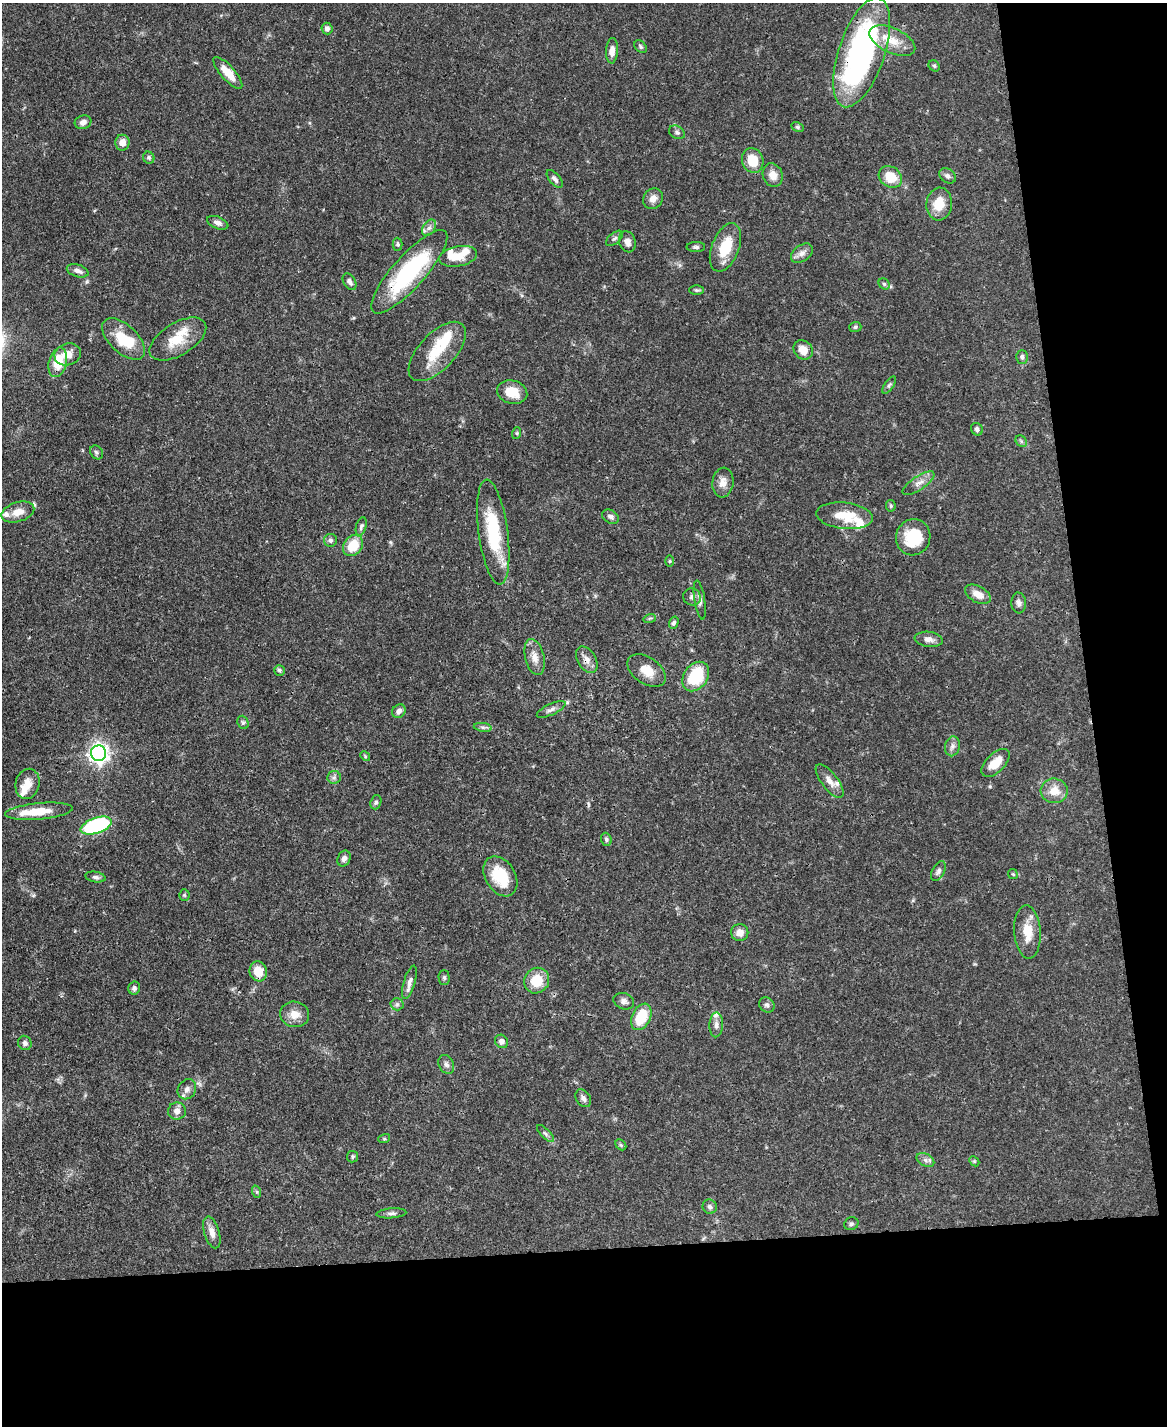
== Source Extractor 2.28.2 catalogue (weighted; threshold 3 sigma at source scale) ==
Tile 12 of 4 x 3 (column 4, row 3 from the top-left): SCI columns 3498-4662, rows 242-1665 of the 4665 x 4644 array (HDU 1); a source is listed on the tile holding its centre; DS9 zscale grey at full resolution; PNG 1169 x 1428 px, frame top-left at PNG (2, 3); each listed source drawn as its Kron ellipse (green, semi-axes under 4 px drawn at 4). Shown black and unused: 19% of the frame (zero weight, under 3 of 4 exposures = <1% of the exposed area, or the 3 px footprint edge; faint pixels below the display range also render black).
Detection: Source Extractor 2.28.2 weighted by HDU 2 'WHT'; one run over the whole footprint, this tile lists its part. Background 0.0671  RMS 0.0034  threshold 0.0151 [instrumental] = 3 sigma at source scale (4.5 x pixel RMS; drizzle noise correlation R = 1.50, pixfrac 1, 0.05/0.05 arcsec/px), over >= 5 px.
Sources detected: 139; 2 inside a brighter object's white glare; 1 cosmic-ray / hot-pixel residue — neither listed nor drawn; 13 inside a brighter listed object's ellipse — not listed separately; the other 123 listed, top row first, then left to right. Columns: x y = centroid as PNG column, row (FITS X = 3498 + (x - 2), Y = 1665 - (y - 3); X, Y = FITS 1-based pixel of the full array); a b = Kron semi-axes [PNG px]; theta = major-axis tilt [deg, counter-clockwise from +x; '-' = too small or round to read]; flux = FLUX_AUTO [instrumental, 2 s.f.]
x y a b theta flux
327 29 6 5 - 1.3
892 41 24 12 -25 6.4
641 47 7 5 -48 0.67
612 51 13 6 87 2.2
862 52 57 23 71 80
934 66 6 5 - 0.5
228 73 20 7 -48 5.5
83 122 8 6 18 1.6
797 127 7 4 -27 0.53
677 132 8 6 -29 0.89
122 143 8 7 - 2.7
149 158 6 5 - 0.72
753 160 12 10 -70 6.4
773 175 12 10 -72 3.1
947 176 9 6 -37 1.2
890 177 12 10 -36 6.8
555 179 10 5 -50 1.2
653 199 11 9 53 2.3
939 204 16 12 85 6.3
218 223 11 6 -22 1.6
429 228 9 6 53 1.3
614 238 10 5 40 0.94
627 242 11 8 -71 2
398 244 6 5 - 0.62
696 247 9 5 -1 0.81
725 247 25 13 69 9.8
802 253 12 8 36 2
458 256 19 10 11 5.6
78 271 11 6 -18 1.8
409 272 54 16 48 39
350 282 9 6 -57 1.3
884 284 6 5 - 0.6
697 290 7 4 0 0.57
855 327 6 5 - 0.6
123 339 26 14 -43 11
178 339 32 16 31 8.9
803 350 10 8 -42 4.1
437 351 37 18 47 12
68 354 13 11 18 3.3
1022 357 6 6 - 0.94
58 362 15 9 75 9.3
889 385 10 4 57 0.74
512 392 15 11 -16 5.7
977 429 6 5 - 0.85
517 433 6 4 72 0.41
1021 441 6 5 - 0.61
96 452 7 6 - 0.74
723 482 15 10 82 2.9
919 483 18 7 33 2.3
891 506 6 5 - 0.46
18 512 17 9 17 3.8
845 516 28 13 -6 9.2
610 517 9 6 -30 1.1
361 526 9 5 74 0.88
493 532 53 14 -82 21
913 537 18 17 - 13
330 540 6 6 - 0.96
353 546 11 9 50 8.8
669 561 6 4 90 0.4
978 594 14 8 -30 3.4
692 597 9 8 - 1.3
700 600 20 5 -81 1.6
1019 603 10 7 -85 1.3
650 618 6 4 18 0.45
674 623 6 4 72 0.76
929 639 14 7 -7 2
535 657 18 9 -77 3.2
587 660 14 9 -59 2.4
279 670 5 5 - 0.73
647 671 21 13 -34 5.4
696 676 16 11 55 16
551 709 15 5 25 1.4
399 711 7 6 - 1.6
243 722 7 5 -68 0.67
483 727 9 4 -8 0.87
952 746 10 7 77 1.4
98 753 8 7 - 180
365 756 5 4 - 0.41
996 763 17 9 45 5.5
334 777 7 6 - 0.9
830 781 20 8 -52 2.7
27 784 15 12 76 4.1
1054 791 13 12 - 4.7
376 802 7 5 70 0.74
39 811 34 8 5 8.6
96 826 16 7 19 39
606 839 6 5 - 0.68
344 859 8 6 67 1.4
938 871 11 6 60 1.2
1013 874 5 4 - 0.45
500 876 21 15 -58 12
95 877 10 5 -9 0.94
184 895 5 5 - 0.46
740 932 8 8 - 2.6
1027 932 27 13 -86 6.4
258 971 10 8 -72 5.5
444 978 7 5 -89 0.65
537 981 13 12 - 7.7
409 982 17 5 74 1.8
134 988 6 6 - 0.89
624 1001 10 8 -19 1.4
397 1004 6 6 - 0.79
767 1005 8 7 - 1
295 1014 14 12 -9 3.8
641 1017 14 9 65 11
716 1025 12 7 87 1.6
501 1041 7 6 - 1.3
25 1043 7 6 - 1
446 1064 10 7 -63 1.2
187 1089 10 8 58 1.9
583 1098 9 7 -56 1.3
177 1111 9 8 - 1.9
545 1133 11 4 -45 0.95
384 1139 6 4 17 0.43
621 1145 6 4 -46 0.57
353 1157 6 5 - 0.62
925 1160 9 6 -27 1.2
974 1161 6 4 -45 0.44
257 1192 6 4 -71 0.46
710 1207 7 7 - 1.1
391 1213 15 5 4 1.2
851 1224 7 6 - 0.77
212 1232 16 7 -74 2.6
Overlapping masked pixels (flux is a lower limit): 6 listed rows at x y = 862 52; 409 272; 493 532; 587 660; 551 709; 258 971